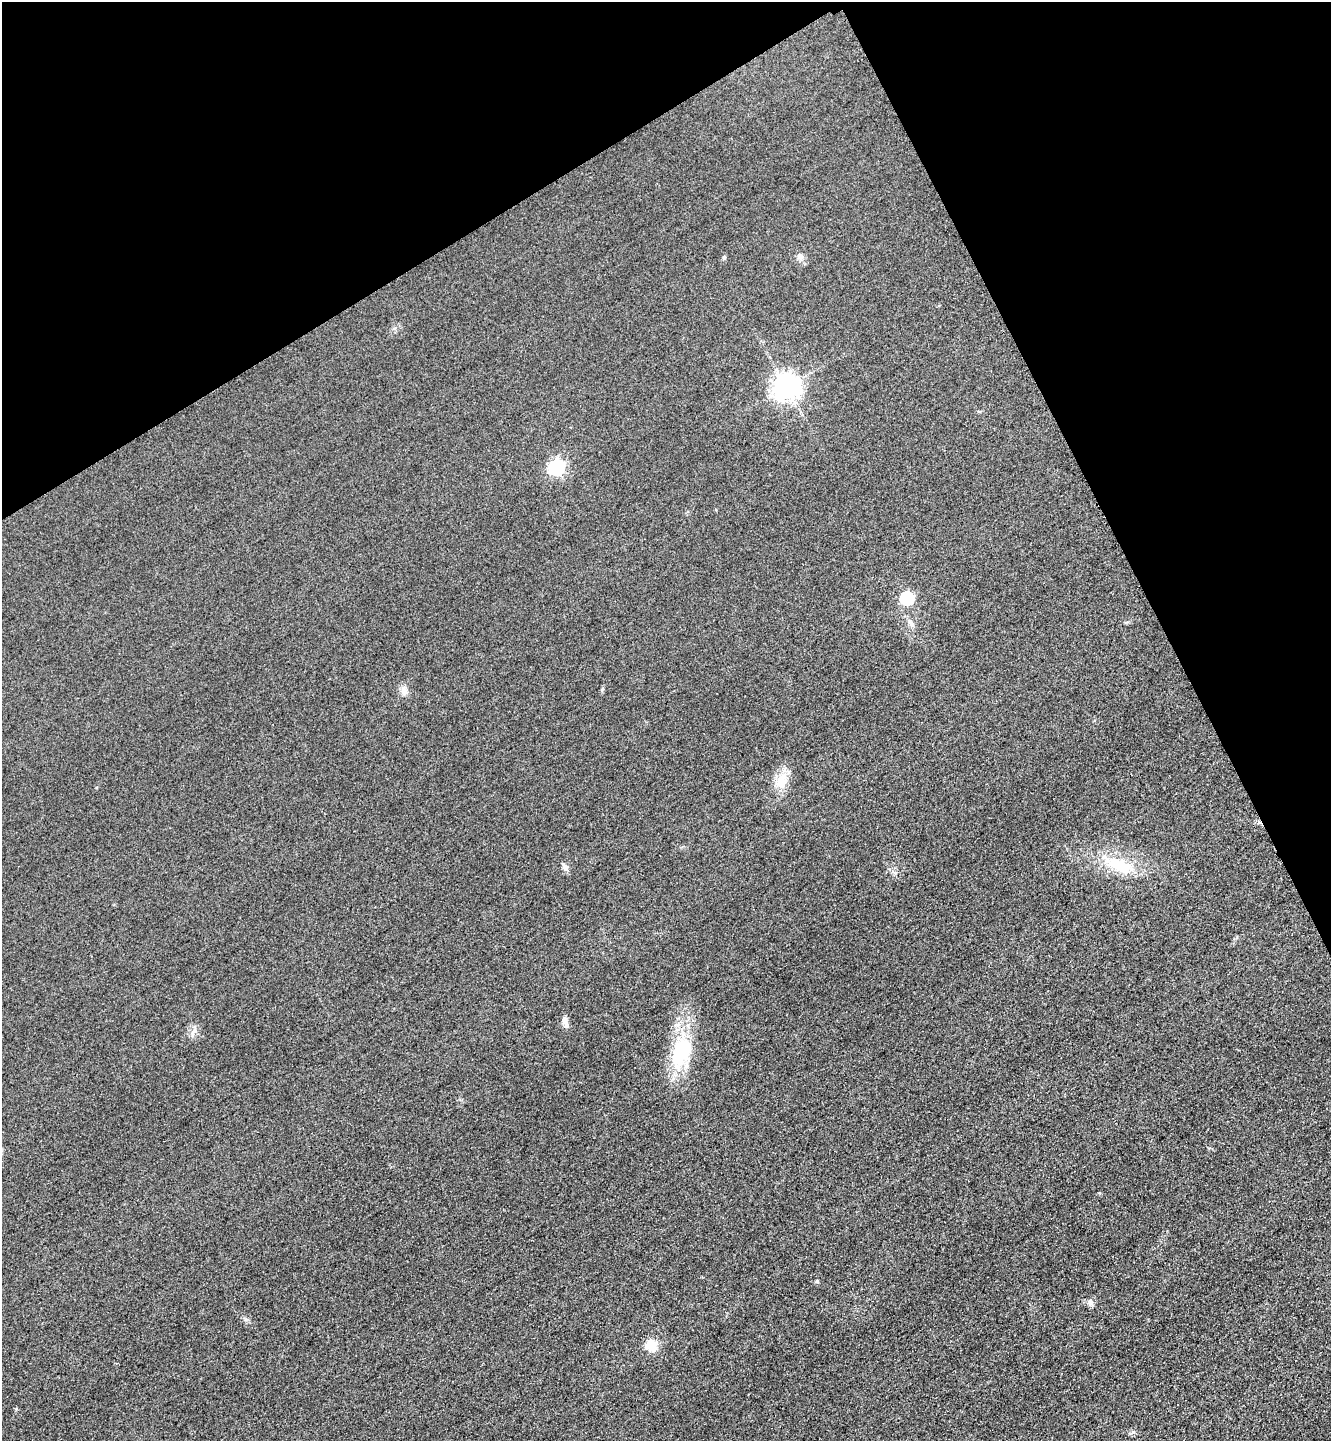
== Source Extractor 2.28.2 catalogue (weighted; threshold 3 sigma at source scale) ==
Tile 3 of 4 x 4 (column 3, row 1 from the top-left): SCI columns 2835-4163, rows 4347-5785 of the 5808 x 5817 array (HDU 1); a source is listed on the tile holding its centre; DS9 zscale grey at full resolution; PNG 1333 x 1443 px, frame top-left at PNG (2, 2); no overlay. Shown black and unused: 24% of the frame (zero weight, under 3 of 4 exposures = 3% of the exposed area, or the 3 px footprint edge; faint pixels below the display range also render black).
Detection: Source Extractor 2.28.2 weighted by HDU 2 'WHT'; one run over the whole footprint, this tile lists its part. Background 0.0837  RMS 0.017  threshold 0.0763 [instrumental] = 3 sigma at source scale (4.5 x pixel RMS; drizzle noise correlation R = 1.50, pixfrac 1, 0.05/0.05 arcsec/px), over >= 5 px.
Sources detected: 18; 1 inside a brighter listed object's ellipse — not listed separately; the other 17 listed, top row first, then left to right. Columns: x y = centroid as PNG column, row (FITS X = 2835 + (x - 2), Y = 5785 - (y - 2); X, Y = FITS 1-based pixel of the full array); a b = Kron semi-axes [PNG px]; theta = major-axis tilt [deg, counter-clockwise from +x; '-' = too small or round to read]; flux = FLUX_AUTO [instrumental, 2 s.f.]
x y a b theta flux
800 256 8 8 - 6.5
724 257 5 5 - 2.3
787 387 8 8 - 1800
556 467 7 6 - 430
907 598 6 6 - 200
911 624 11 6 -65 6.7
602 689 6 3 20 1.7
404 691 11 9 -79 9.3
781 781 24 15 66 31
1118 865 45 17 -23 73
565 867 12 6 -46 6.2
565 1021 11 7 -62 8.2
193 1033 9 4 82 5.5
681 1052 46 25 70 110
817 1281 5 5 - 2
1091 1302 9 6 -63 5.8
651 1345 6 5 - 120
Unlisted compact peaks at least as high as the median listed source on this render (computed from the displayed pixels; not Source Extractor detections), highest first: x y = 1133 1432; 16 1409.